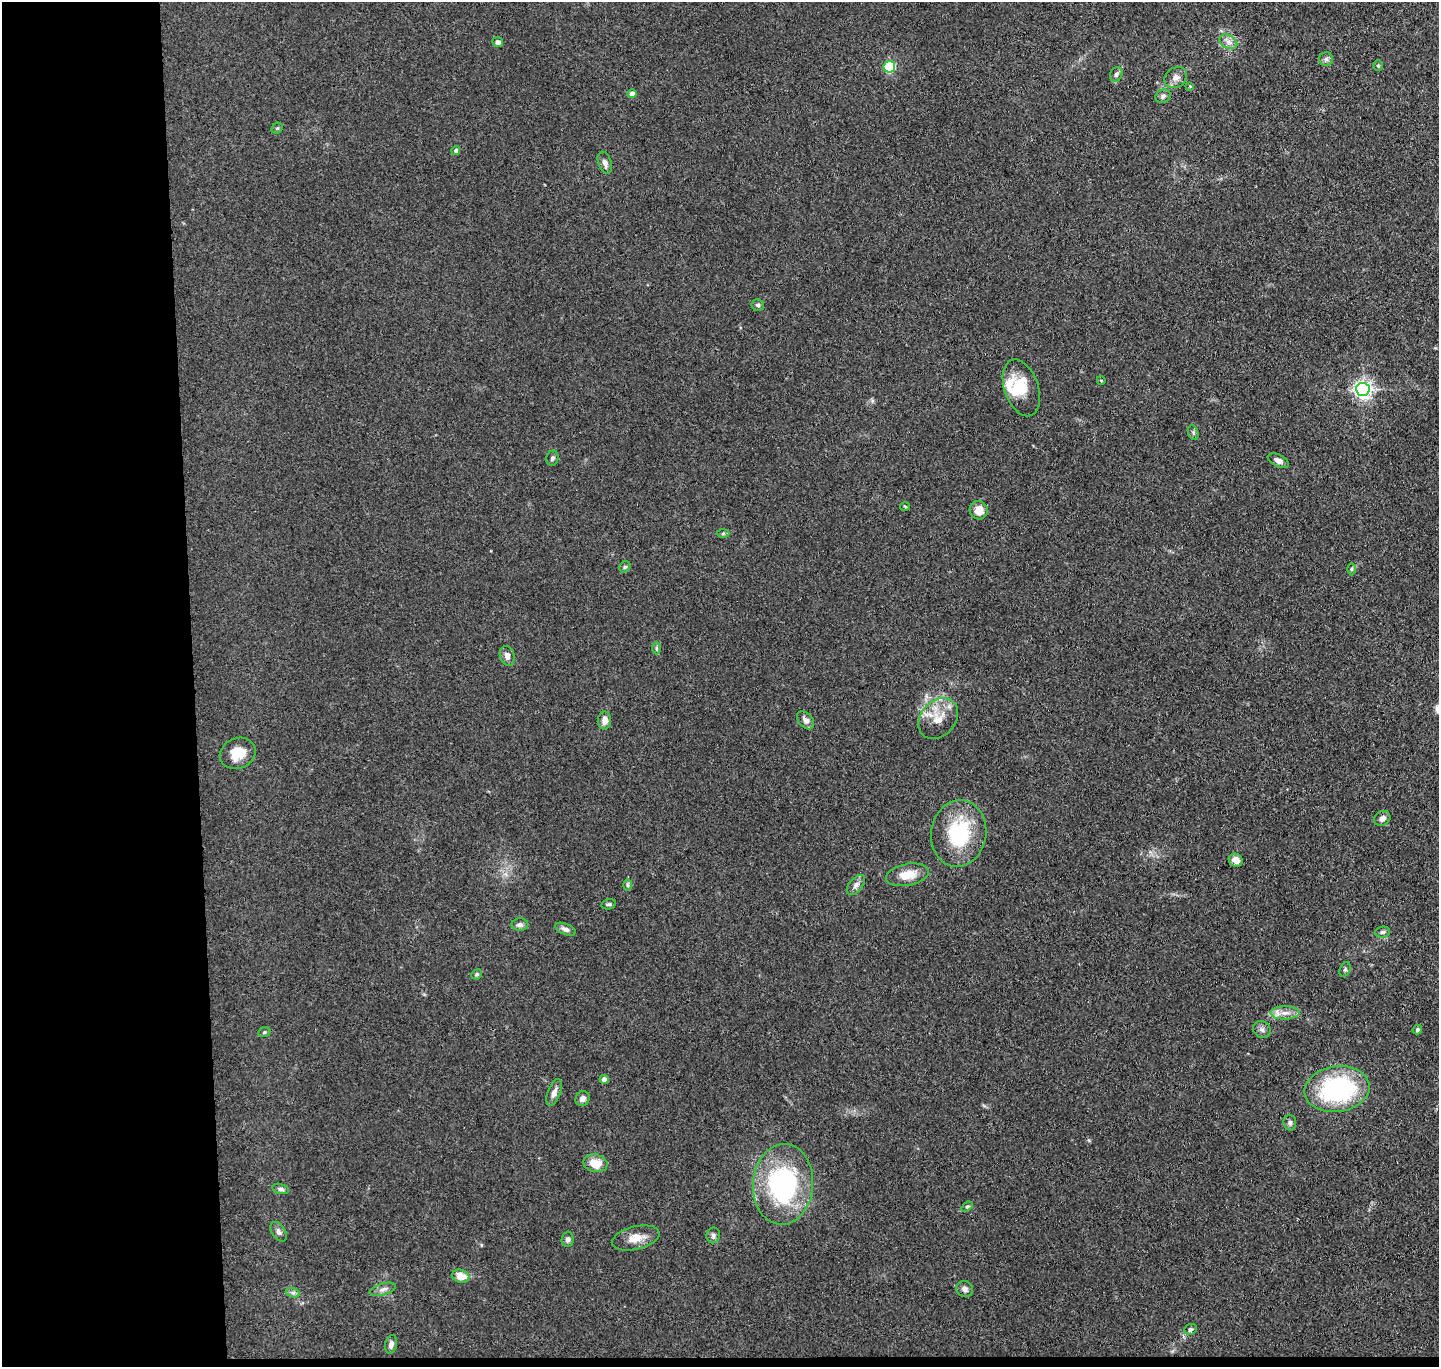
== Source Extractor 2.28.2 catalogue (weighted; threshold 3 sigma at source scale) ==
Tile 7 of 3 x 3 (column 1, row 3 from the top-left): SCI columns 57-1493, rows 126-1490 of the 4423 x 4346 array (HDU 1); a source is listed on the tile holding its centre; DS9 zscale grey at full resolution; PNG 1441 x 1369 px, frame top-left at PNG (2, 2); each listed source drawn as its Kron ellipse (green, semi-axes under 4 px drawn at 4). Shown black and unused: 14% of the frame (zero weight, under 3 of 4 exposures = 5% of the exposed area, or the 3 px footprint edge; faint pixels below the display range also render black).
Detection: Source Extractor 2.28.2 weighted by HDU 2 'WHT'; one run over the whole footprint, this tile lists its part. Background 0.0905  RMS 0.0073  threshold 0.0327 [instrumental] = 3 sigma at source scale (4.5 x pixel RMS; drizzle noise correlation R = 1.50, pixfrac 1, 0.05/0.05 arcsec/px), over >= 5 px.
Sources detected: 68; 1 inside a brighter object's white glare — neither listed nor drawn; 1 inside a brighter listed object's ellipse — not listed separately; the other 66 listed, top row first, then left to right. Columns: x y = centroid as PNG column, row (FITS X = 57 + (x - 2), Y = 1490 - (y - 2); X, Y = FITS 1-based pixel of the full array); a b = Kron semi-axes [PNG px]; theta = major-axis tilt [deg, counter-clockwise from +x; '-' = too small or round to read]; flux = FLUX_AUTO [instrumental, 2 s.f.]
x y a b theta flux
498 42 5 5 - 2.4
1228 42 9 6 -30 3.5
1326 59 7 7 - 2
1378 66 5 4 - 0.96
889 67 6 5 - 55
1116 74 8 6 62 2
1176 78 12 9 36 4.6
1190 86 3 3 - 0.59
632 94 4 4 - 6.4
1163 96 8 6 28 2.2
277 128 6 5 - 1
456 151 4 4 - 3.1
605 163 11 6 -70 3.7
758 305 6 6 - 1.5
1101 380 4 3 - 0.52
1021 388 29 17 -71 20
1363 389 6 6 - 310
1193 433 8 5 -71 1.4
552 458 7 6 - 1.7
1278 461 11 6 -26 3.1
905 506 5 3 - 0.76
979 510 9 9 - 8.9
723 533 6 4 2 0.95
625 567 6 5 - 1.3
1351 569 6 4 90 1
656 648 6 4 90 1.2
507 656 10 7 -73 4.1
938 719 22 17 48 15
604 720 9 6 88 4.8
806 720 10 7 -48 3.6
238 753 18 15 23 13
1382 818 8 7 - 3.5
959 833 33 27 81 54
1236 860 7 6 - 5.6
907 875 22 11 11 13
628 885 6 4 -89 1.2
856 885 12 6 50 3.3
609 904 7 5 12 1.4
520 925 8 6 0 2.5
565 929 11 5 -22 2.9
1382 932 7 5 5 1.7
1345 969 7 5 64 1.5
477 974 5 5 - 1.3
1285 1013 14 6 0 5.6
1262 1029 9 8 - 2.7
1417 1030 5 4 - 1.4
264 1032 6 5 - 1.2
604 1079 4 4 - 4.4
1337 1089 32 23 8 100
554 1092 14 6 69 4
583 1099 8 6 55 3.1
1290 1123 8 6 -86 2
595 1163 12 8 -11 12
783 1184 40 30 85 110
281 1189 8 5 -12 2.1
967 1207 6 4 38 1.2
278 1232 11 6 -57 2.8
713 1235 8 7 - 2.1
636 1238 24 11 13 9.8
568 1239 8 6 86 2
461 1276 9 6 -13 11
383 1289 13 6 16 3.3
965 1289 9 7 -33 2.7
293 1293 7 4 -18 1.6
1191 1329 6 5 - 1.8
391 1344 9 6 79 3.4